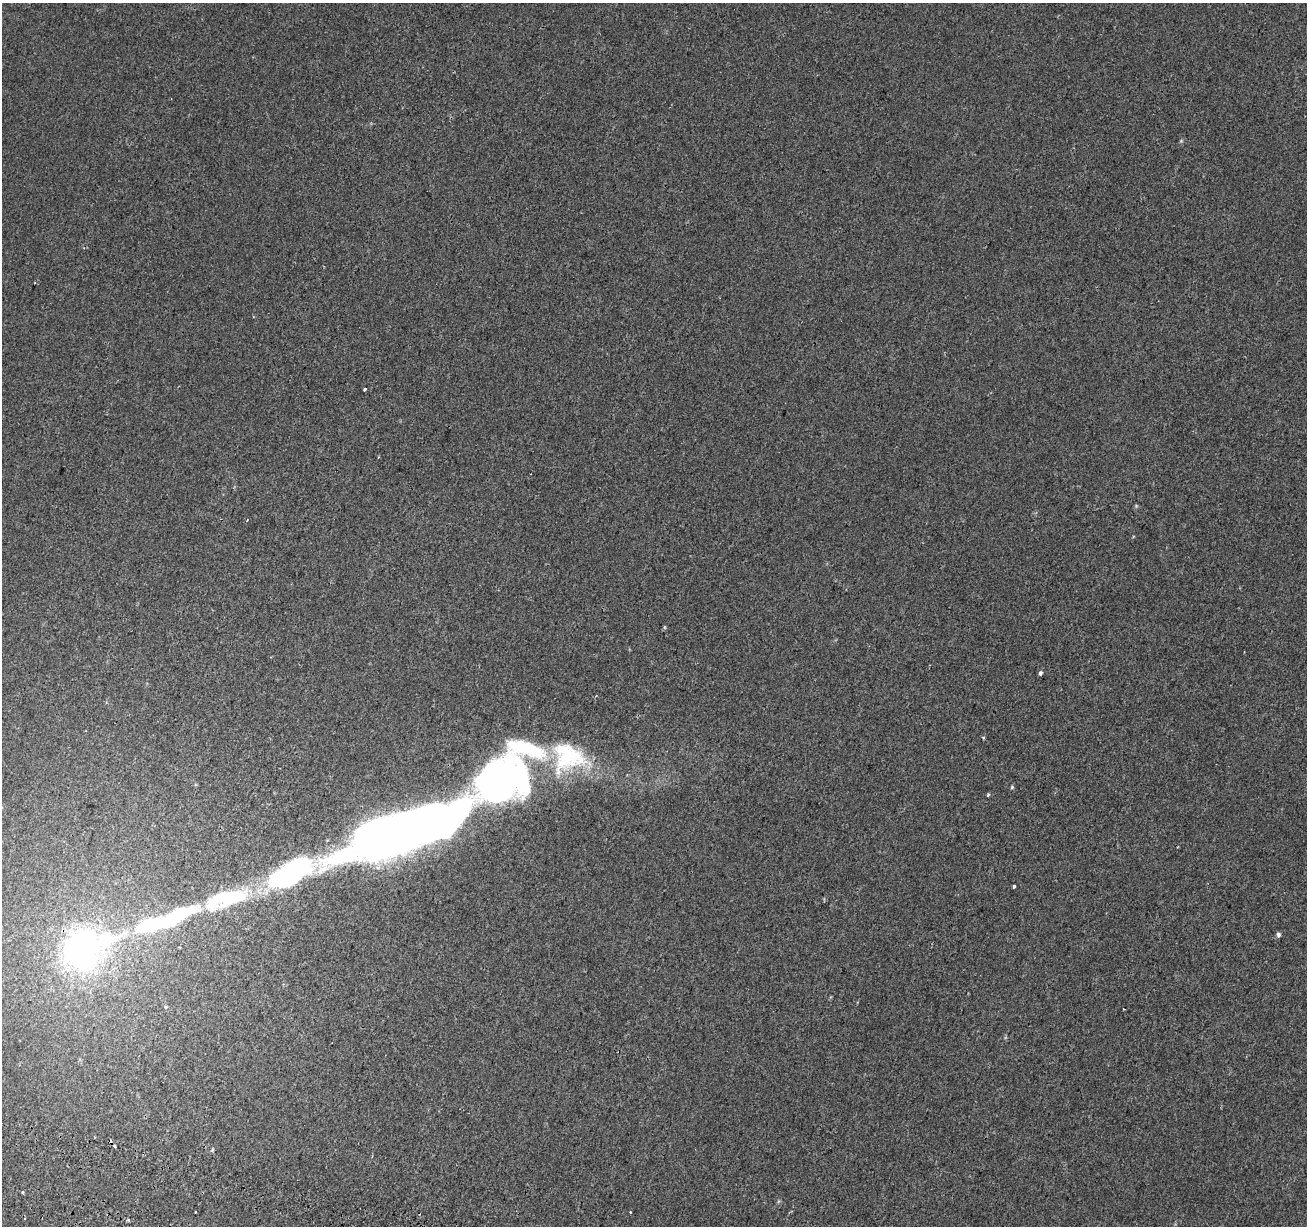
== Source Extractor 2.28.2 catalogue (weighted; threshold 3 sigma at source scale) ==
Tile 7 of 4 x 4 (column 3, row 2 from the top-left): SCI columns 2630-3934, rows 2725-3948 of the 5264 x 5510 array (HDU 1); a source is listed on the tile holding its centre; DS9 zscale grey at full resolution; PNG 1309 x 1228 px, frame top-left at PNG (2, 3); no overlay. Shown black and unused: <1% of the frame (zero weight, under 2 of 3 exposures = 3% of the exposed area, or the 3 px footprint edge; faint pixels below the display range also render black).
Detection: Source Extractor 2.28.2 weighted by HDU 2 'WHT'; one run over the whole footprint, this tile lists its part. Background 1.88e-04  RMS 0.0038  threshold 0.0173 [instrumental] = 3 sigma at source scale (4.5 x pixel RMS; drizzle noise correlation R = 1.50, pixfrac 1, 0.0396/0.0396 arcsec/px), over >= 5 px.
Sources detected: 33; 1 too faint to see at this stretch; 4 inside a brighter object's white glare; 3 cosmic-ray / hot-pixel residue — not listed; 3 inside a brighter listed object's ellipse — not listed separately; the other 22 listed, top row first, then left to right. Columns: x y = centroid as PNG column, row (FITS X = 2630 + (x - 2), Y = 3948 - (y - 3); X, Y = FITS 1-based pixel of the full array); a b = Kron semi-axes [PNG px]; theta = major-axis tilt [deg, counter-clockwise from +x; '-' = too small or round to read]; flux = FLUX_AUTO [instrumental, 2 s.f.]
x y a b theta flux
365 389 3 3 - 1.5
379 457 4 2 - 0.34
664 627 6 4 -89 0.43
1040 673 4 3 - 1.6
983 737 4 4 - 0.5
502 779 154 35 39 300
1012 787 5 4 - 0.48
988 795 4 3 - 0.64
377 841 30 28 55 400
290 874 136 25 20 110
1014 886 4 3 - 1.8
149 925 17 8 17 46
1278 934 6 5 - 0.92
105 940 17 9 17 31
83 949 17 16 - 220
165 1007 6 4 -89 0.49
212 1150 6 4 71 0.44
23 1192 3 3 - 1.2
195 1212 3 3 - 0.52
630 1212 2 2 - 0.33
25 1219 3 3 - 0.39
128 1220 4 4 - 0.45
Overlapping masked pixels (flux is a lower limit): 2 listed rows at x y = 502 779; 83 949
Unlisted compact peaks at least as high as the median listed source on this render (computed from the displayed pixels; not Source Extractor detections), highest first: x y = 1181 141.